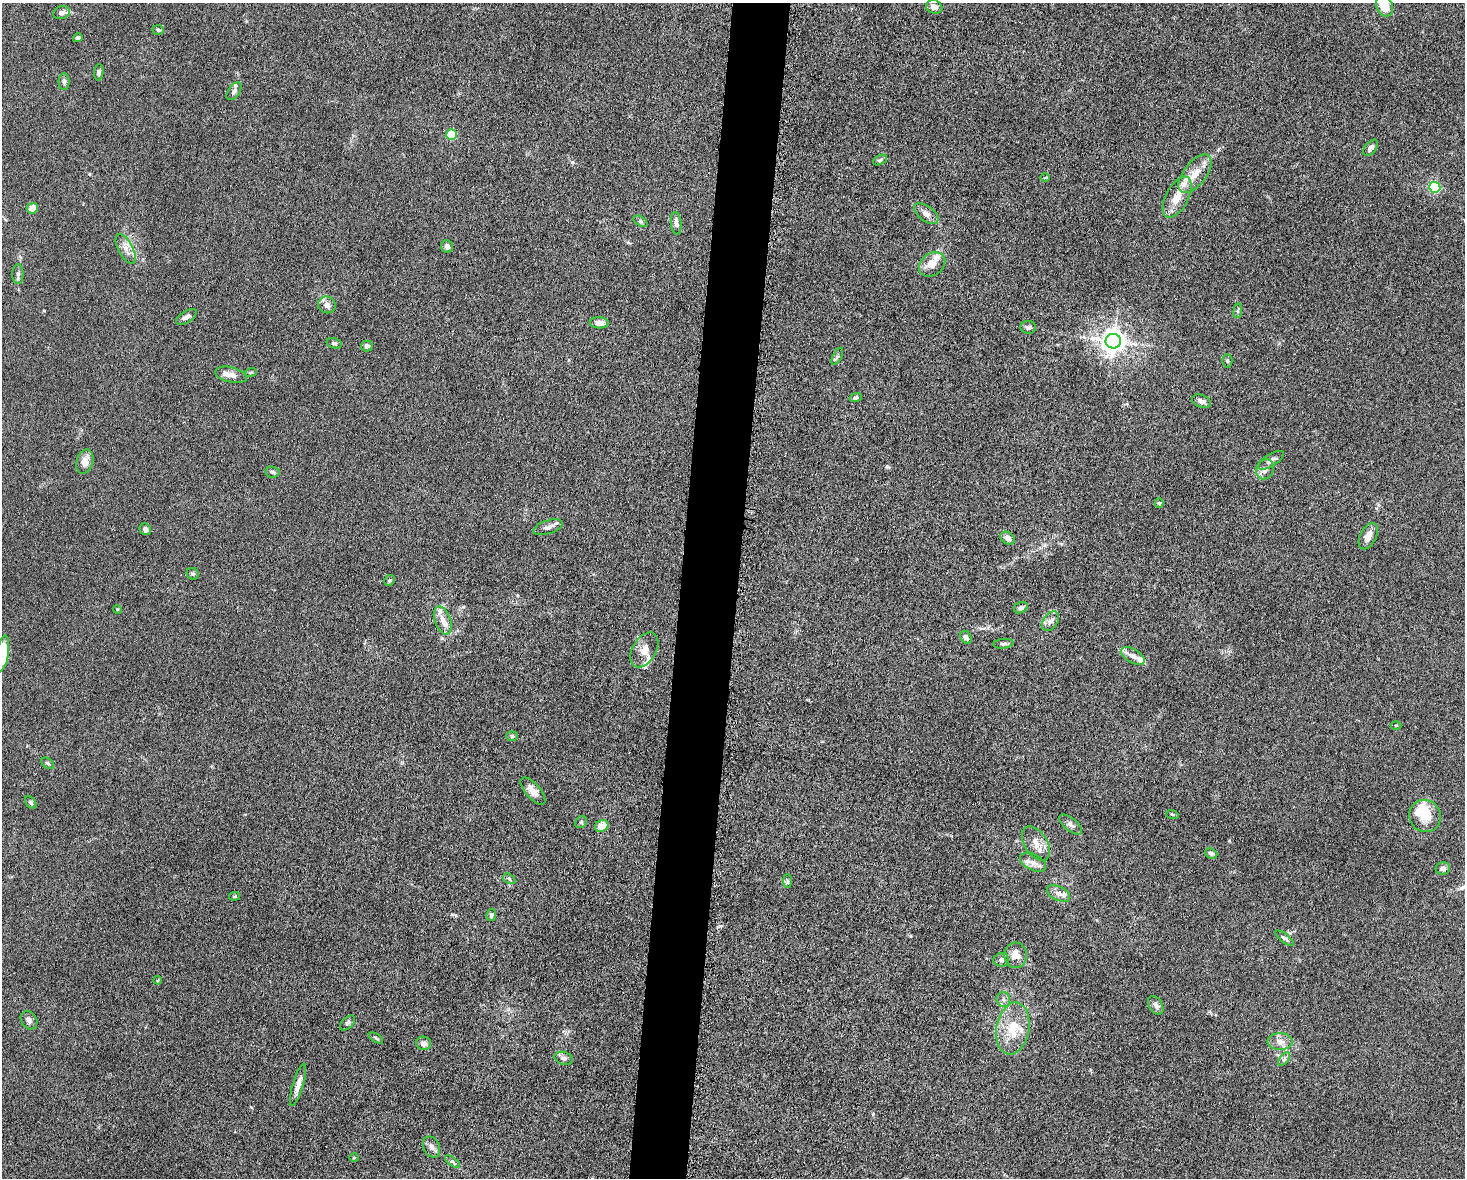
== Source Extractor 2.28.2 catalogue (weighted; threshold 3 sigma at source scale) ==
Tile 5 of 3 x 4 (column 2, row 2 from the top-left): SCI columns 1694-3156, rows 2360-3535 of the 4746 x 4719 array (HDU 1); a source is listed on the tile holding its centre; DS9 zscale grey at full resolution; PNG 1467 x 1180 px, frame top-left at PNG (2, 3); each listed source drawn as its Kron ellipse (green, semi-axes under 4 px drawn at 4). Shown black and unused: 4% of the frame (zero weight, under 5 of 10 exposures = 2% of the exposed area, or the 3 px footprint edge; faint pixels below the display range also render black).
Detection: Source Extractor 2.28.2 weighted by HDU 2 'WHT'; one run over the whole footprint, this tile lists its part. Background 0.0231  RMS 0.0021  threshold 0.00861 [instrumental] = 3 sigma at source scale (4.09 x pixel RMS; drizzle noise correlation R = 1.36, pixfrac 0.8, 0.05/0.05 arcsec/px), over >= 5 px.
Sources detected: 107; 1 inside a brighter object's white glare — neither listed nor drawn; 12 inside a brighter listed object's ellipse — not listed separately; the other 94 listed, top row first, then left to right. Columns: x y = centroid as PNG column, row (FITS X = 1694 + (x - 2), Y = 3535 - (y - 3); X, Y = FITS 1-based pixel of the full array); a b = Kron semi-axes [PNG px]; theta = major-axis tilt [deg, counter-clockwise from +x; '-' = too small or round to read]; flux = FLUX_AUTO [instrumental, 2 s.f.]
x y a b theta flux
1384 6 11 8 -66 3.9
934 7 8 6 -19 1.5
61 13 8 6 15 0.82
158 30 6 5 - 0.34
78 38 5 4 - 0.44
99 72 8 4 86 0.44
64 82 8 5 89 0.46
234 91 10 5 55 0.62
451 134 5 5 - 12
1371 148 10 5 49 0.62
880 160 7 4 26 0.37
1195 174 23 11 52 3.4
1045 178 5 3 - 0.19
1435 187 5 5 - 24
1177 197 22 11 63 3.3
32 208 5 5 - 2.1
926 214 14 7 -36 1.1
640 221 8 4 -32 0.41
676 223 11 5 -84 0.8
447 246 6 5 - 0.84
126 249 16 7 -61 1.5
932 264 14 11 36 2.2
18 274 10 5 -90 0.59
327 305 9 8 - 0.93
1238 311 7 4 83 0.37
186 317 12 5 31 0.7
599 323 9 5 -2 1.4
1028 327 8 6 -6 0.48
1113 341 7 7 - 200
334 343 7 5 -14 0.48
367 346 6 5 - 0.6
837 356 9 4 62 0.43
1227 361 6 5 - 0.34
251 372 6 4 18 0.26
231 375 16 7 -12 1.4
856 398 6 4 18 0.46
1201 401 9 6 -22 0.75
1271 460 15 6 33 0.94
85 462 12 8 72 1.7
1265 469 10 8 64 1.1
272 472 7 5 -6 0.44
1159 503 4 4 - 0.3
548 527 15 6 17 1
145 529 6 5 - 0.7
1368 536 14 8 63 1.7
1008 538 8 5 -34 1.1
193 574 6 5 - 0.4
390 580 5 5 - 0.34
1021 608 7 5 25 0.63
117 609 4 3 - 0.17
443 620 14 8 -70 1.7
1050 621 11 7 54 0.99
966 637 7 5 -61 0.65
1003 644 10 4 5 0.42
644 650 19 12 60 2.2
2 653 18 6 82 6.1
1133 656 13 7 -31 1.2
1396 725 5 3 - 0.19
512 736 6 5 - 0.35
48 763 7 5 -37 0.34
533 791 17 7 -49 1.7
31 803 7 4 -51 0.34
1172 814 6 3 -18 0.22
1425 816 16 15 - 3.8
581 822 6 5 - 0.36
1071 825 14 6 -40 0.76
602 826 7 5 24 2.6
1036 844 19 11 -57 2
1211 853 6 5 - 0.57
1033 862 14 8 -27 1.2
1443 868 7 6 - 0.81
509 879 7 4 -33 0.33
787 881 7 4 -89 0.36
1058 894 12 7 -26 1
235 896 5 3 - 0.23
491 915 6 5 - 0.44
1285 938 11 4 -38 0.54
1016 955 13 11 -89 2.1
1001 960 8 6 4 0.56
158 980 4 3 - 0.18
1003 1000 7 6 - 0.65
1156 1005 10 6 -59 0.84
29 1020 10 7 -54 0.72
347 1023 9 5 44 0.51
1013 1028 26 16 80 5.9
376 1038 8 3 -32 0.28
1280 1042 12 8 0 1.5
424 1043 7 7 - 0.89
564 1058 9 6 -16 0.78
1284 1059 8 4 53 0.45
298 1085 22 5 73 1.5
431 1147 11 8 -65 0.88
354 1158 5 3 - 0.16
452 1162 9 3 -35 0.4
Isophote crosses this tile's border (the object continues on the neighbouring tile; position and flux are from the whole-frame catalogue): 2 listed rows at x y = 1384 6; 2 653